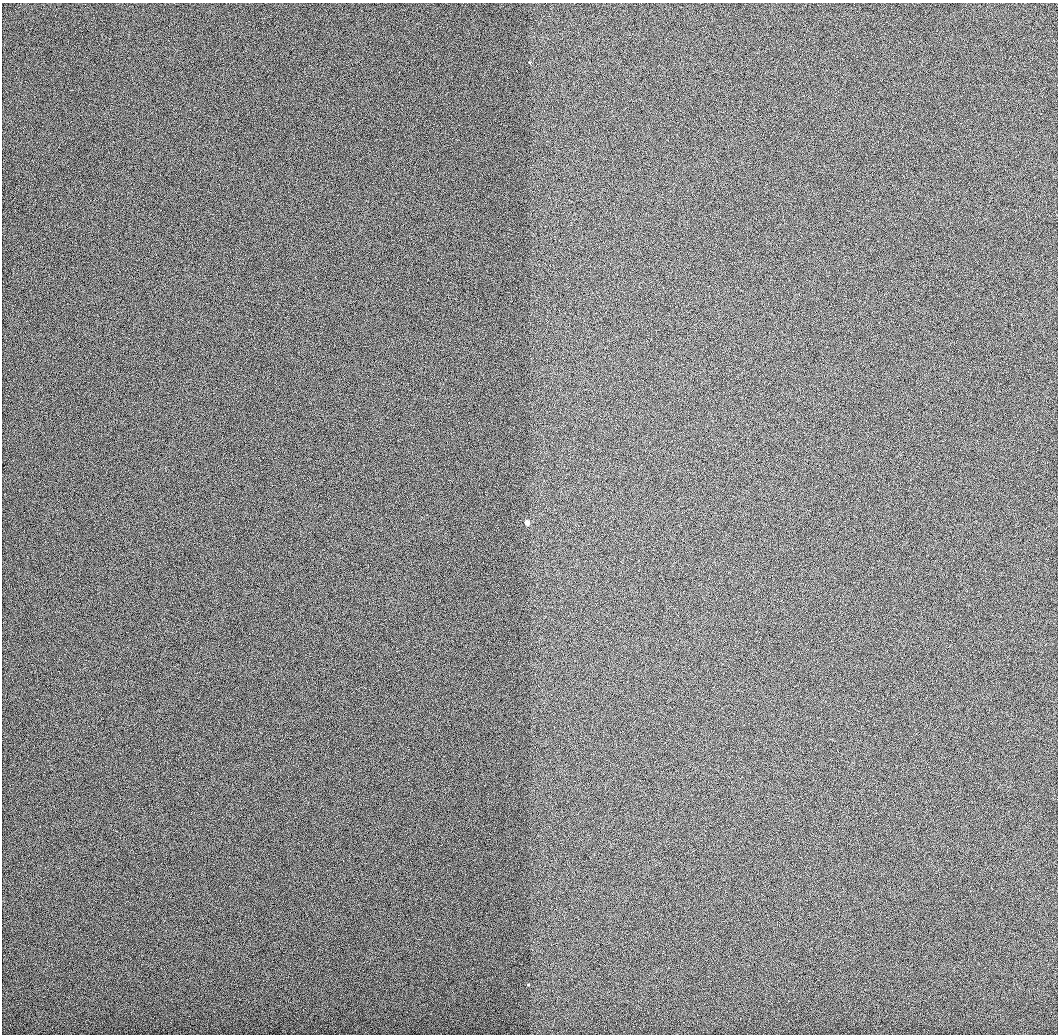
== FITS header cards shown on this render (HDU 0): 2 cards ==
NAXIS1  =                 1056 / Length of Axis 1 (Serial)
NAXIS2  =                 1032 / Length of Axis 2 (Parallel)

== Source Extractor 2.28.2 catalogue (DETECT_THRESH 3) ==
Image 1056 x 1032 px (HDU 0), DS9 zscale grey, 1 PNG px = 1 image px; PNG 1060 x 1036 px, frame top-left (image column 1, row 1032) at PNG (2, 3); no overlay
Background 506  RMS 3.1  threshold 9.2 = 3 sigma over >= 5 px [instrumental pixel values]
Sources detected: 3; all 3 listed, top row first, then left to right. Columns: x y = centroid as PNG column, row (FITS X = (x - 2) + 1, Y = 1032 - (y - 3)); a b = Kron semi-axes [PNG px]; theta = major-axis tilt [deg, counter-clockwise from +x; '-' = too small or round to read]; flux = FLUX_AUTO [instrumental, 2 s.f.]
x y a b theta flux
530 62 3 3 - 530
527 523 3 3 - 12000
528 985 3 3 - 750